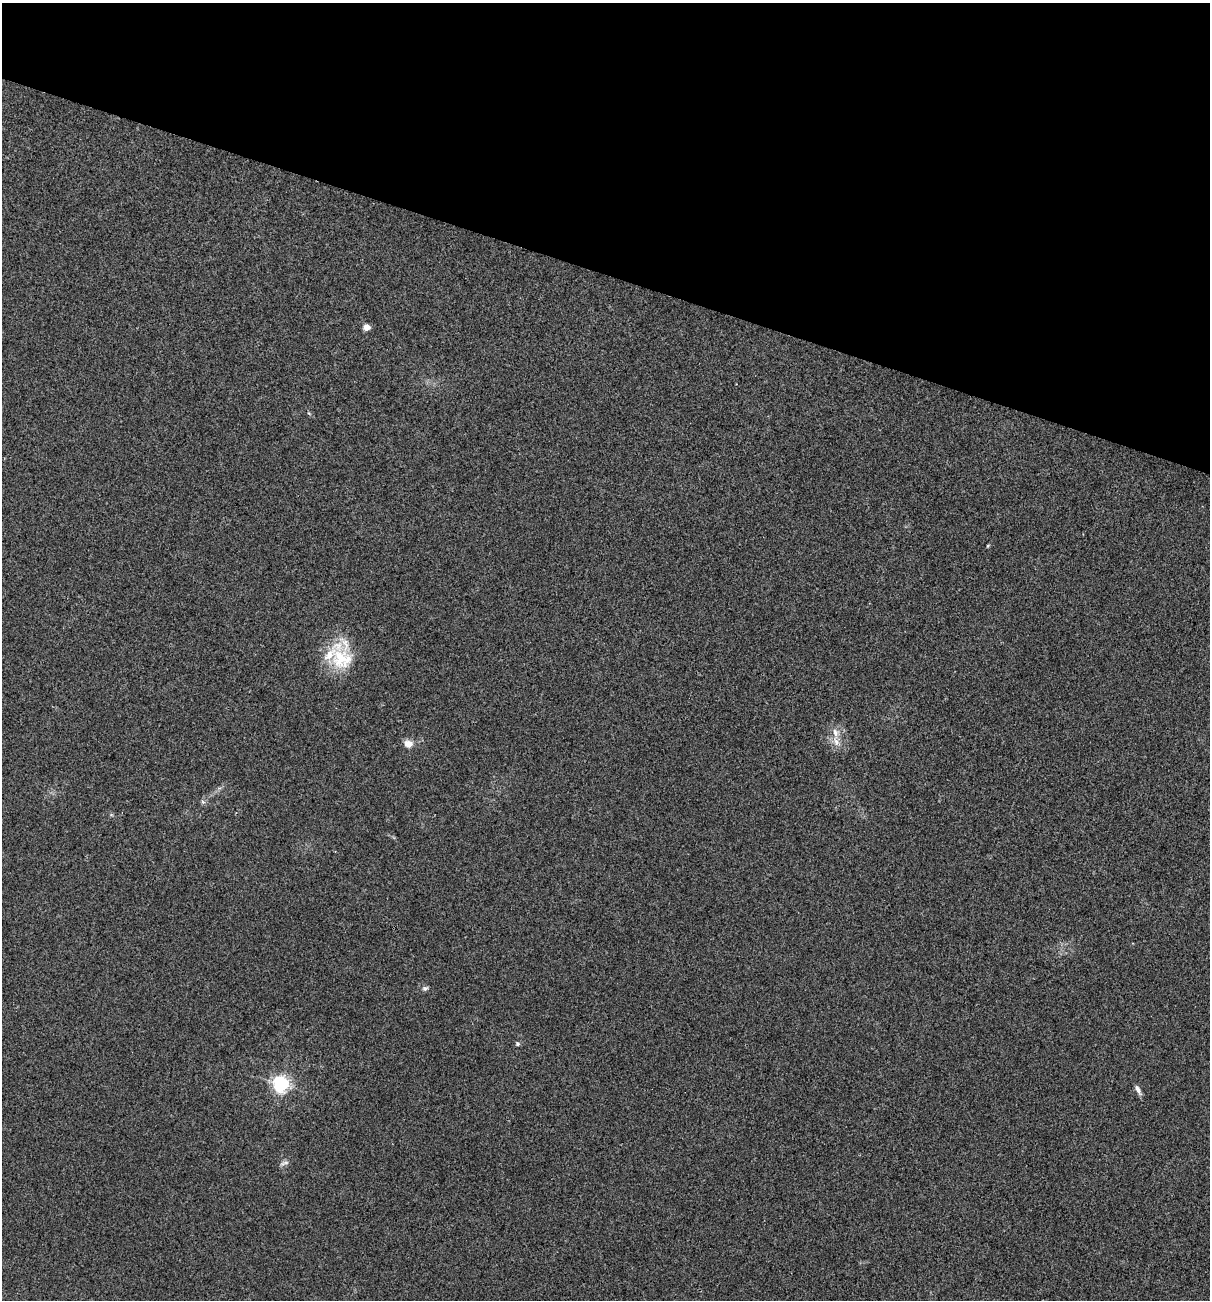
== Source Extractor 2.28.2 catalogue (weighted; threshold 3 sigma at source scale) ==
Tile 2 of 4 x 4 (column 2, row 1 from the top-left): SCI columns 1334-2541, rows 3896-5193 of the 5209 x 5195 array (HDU 1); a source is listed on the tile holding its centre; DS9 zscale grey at full resolution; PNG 1212 x 1302 px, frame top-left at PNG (2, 3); no overlay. Shown black and unused: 21% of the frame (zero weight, under 3 of 4 exposures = <1% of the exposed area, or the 3 px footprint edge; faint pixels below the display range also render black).
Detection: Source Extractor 2.28.2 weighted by HDU 2 'WHT'; one run over the whole footprint, this tile lists its part. Background 0.12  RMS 0.0065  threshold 0.0294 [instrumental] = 3 sigma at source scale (4.5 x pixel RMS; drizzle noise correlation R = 1.50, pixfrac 1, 0.05/0.05 arcsec/px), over >= 5 px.
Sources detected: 13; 2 inside a brighter listed object's ellipse — not listed separately; the other 11 listed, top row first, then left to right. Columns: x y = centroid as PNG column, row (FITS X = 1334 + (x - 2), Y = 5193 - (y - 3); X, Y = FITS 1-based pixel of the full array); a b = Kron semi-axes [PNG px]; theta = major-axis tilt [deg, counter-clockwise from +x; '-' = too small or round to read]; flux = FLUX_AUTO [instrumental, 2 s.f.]
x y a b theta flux
367 327 5 4 - 10
988 545 5 3 - 0.6
342 659 40 27 -70 30
835 733 13 7 -70 4.4
408 744 10 8 -12 5.2
203 802 6 5 - 1.2
425 988 7 6 - 1.6
517 1044 5 5 - 1.1
281 1084 6 6 - 230
1138 1090 14 5 -63 2.7
285 1163 13 4 15 1.9